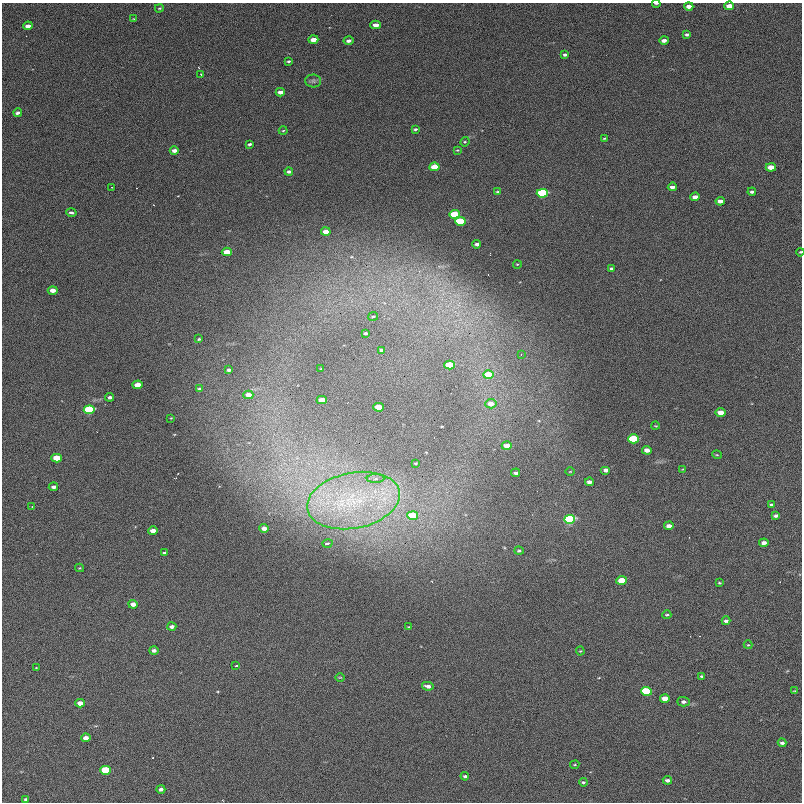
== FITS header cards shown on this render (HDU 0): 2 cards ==
NAXIS1  =                 800  / length of data axis 1
NAXIS2  =                 800  / length of data axis 2

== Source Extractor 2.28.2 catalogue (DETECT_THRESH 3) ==
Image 800 x 800 px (HDU 0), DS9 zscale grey, 1 PNG px = 1 image px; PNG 804 x 804 px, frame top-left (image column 1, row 800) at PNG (2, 3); each listed source drawn as its Kron ellipse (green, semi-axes under 4 px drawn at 4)
Background 1240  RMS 34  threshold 101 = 3 sigma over >= 5 px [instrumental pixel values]
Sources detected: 120; all 120 listed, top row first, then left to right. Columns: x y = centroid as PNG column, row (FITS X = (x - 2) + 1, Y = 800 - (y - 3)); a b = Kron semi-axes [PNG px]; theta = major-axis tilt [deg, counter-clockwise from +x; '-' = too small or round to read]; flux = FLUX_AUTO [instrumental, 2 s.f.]
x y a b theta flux
656 3 4 2 - 4800
689 6 4 3 - 13000
729 6 5 3 - 29000
159 8 4 3 - 2800
134 19 3 3 - 2000
376 25 5 4 - 23000
28 26 5 4 - 13000
687 34 4 3 - 4700
313 40 5 4 - 27000
664 40 5 3 - 9700
349 41 5 3 - 8100
565 55 4 3 - 5200
288 61 4 3 - 3100
201 74 2 2 - 1600
313 81 8 6 -2 6100
280 92 4 3 - 13000
18 113 4 3 - 6300
415 129 3 3 - 3300
283 131 4 3 - 2000
604 138 3 2 - 1900
465 142 5 4 - 2600
250 144 3 3 - 4200
457 150 4 3 - 2000
174 151 4 3 - 11000
434 167 5 4 - 58000
771 167 5 4 - 29000
289 172 4 3 - 6100
112 187 3 2 - 2100
672 187 4 3 - 9600
498 192 4 3 - 3000
752 192 4 3 - 4700
542 193 5 4 - 440000
695 197 5 3 - 14000
720 201 4 4 - 13000
71 212 5 3 - 4200
454 214 5 4 - 120000
460 221 5 4 - 210000
326 232 4 4 - 23000
477 244 4 3 - 5300
227 252 5 4 - 46000
800 252 4 3 - 2000
517 264 4 3 - 1900
612 269 4 3 - 5000
53 290 5 4 - 20000
373 316 5 2 - 2300
366 333 3 3 - 3700
199 339 3 3 - 2300
382 350 4 3 - 4600
521 354 3 3 - 2300
450 365 5 4 - 110000
321 368 3 2 - 1300
229 370 4 3 - 5300
488 375 5 4 - 64000
138 385 5 4 - 39000
200 389 4 3 - 4100
248 395 5 4 - 18000
110 397 4 3 - 6300
322 400 5 4 - 33000
491 404 6 4 5 19000
378 407 5 4 - 50000
89 410 5 4 - 360000
721 413 5 4 - 30000
171 418 2 2 - 1400
655 426 4 3 - 1500
633 439 5 4 - 190000
507 446 5 4 - 19000
647 450 5 4 - 14000
717 455 5 3 - 2000
57 458 5 4 - 73000
416 463 3 2 - 2300
683 469 3 2 - 1400
606 470 5 4 - 10000
570 472 5 3 - 1700
516 473 4 3 - 5400
376 479 9 4 1 6900
589 482 4 3 - 9500
53 487 5 3 - 6800
353 501 47 28 11 270000
772 505 4 3 - 4600
32 507 2 2 - 1800
413 516 5 4 - 95000
776 516 4 3 - 6700
569 519 5 4 - 530000
669 526 5 4 - 13000
264 528 5 4 - 13000
153 531 5 4 - 17000
764 543 5 4 - 9600
327 544 5 3 - 6000
519 551 5 4 - 3900
165 553 3 3 - 4300
79 568 4 4 - 2200
622 581 5 4 - 67000
719 583 4 3 - 2400
133 604 5 4 - 14000
667 615 4 4 - 3400
726 621 4 3 - 5500
172 627 4 3 - 8800
409 627 3 3 - 2000
748 645 4 4 - 2300
154 650 4 3 - 7900
580 651 4 4 - 2100
236 666 4 3 - 4200
36 668 4 2 - 1400
702 676 4 3 - 2800
340 677 5 3 - 2000
428 686 6 4 -11 9000
646 691 5 4 - 280000
794 691 4 2 - 1600
665 698 5 4 - 26000
683 702 6 4 -1 7300
80 703 5 4 - 21000
86 738 5 4 - 13000
782 743 4 3 - 6300
575 765 4 2 - 2000
105 770 5 4 - 150000
465 776 4 3 - 3800
667 780 4 3 - 7400
583 782 4 3 - 3500
161 789 4 4 - 6800
26 799 4 3 - 3100
At the frame edge (FLAGS 8, measured only in part): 2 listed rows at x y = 656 3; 800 252